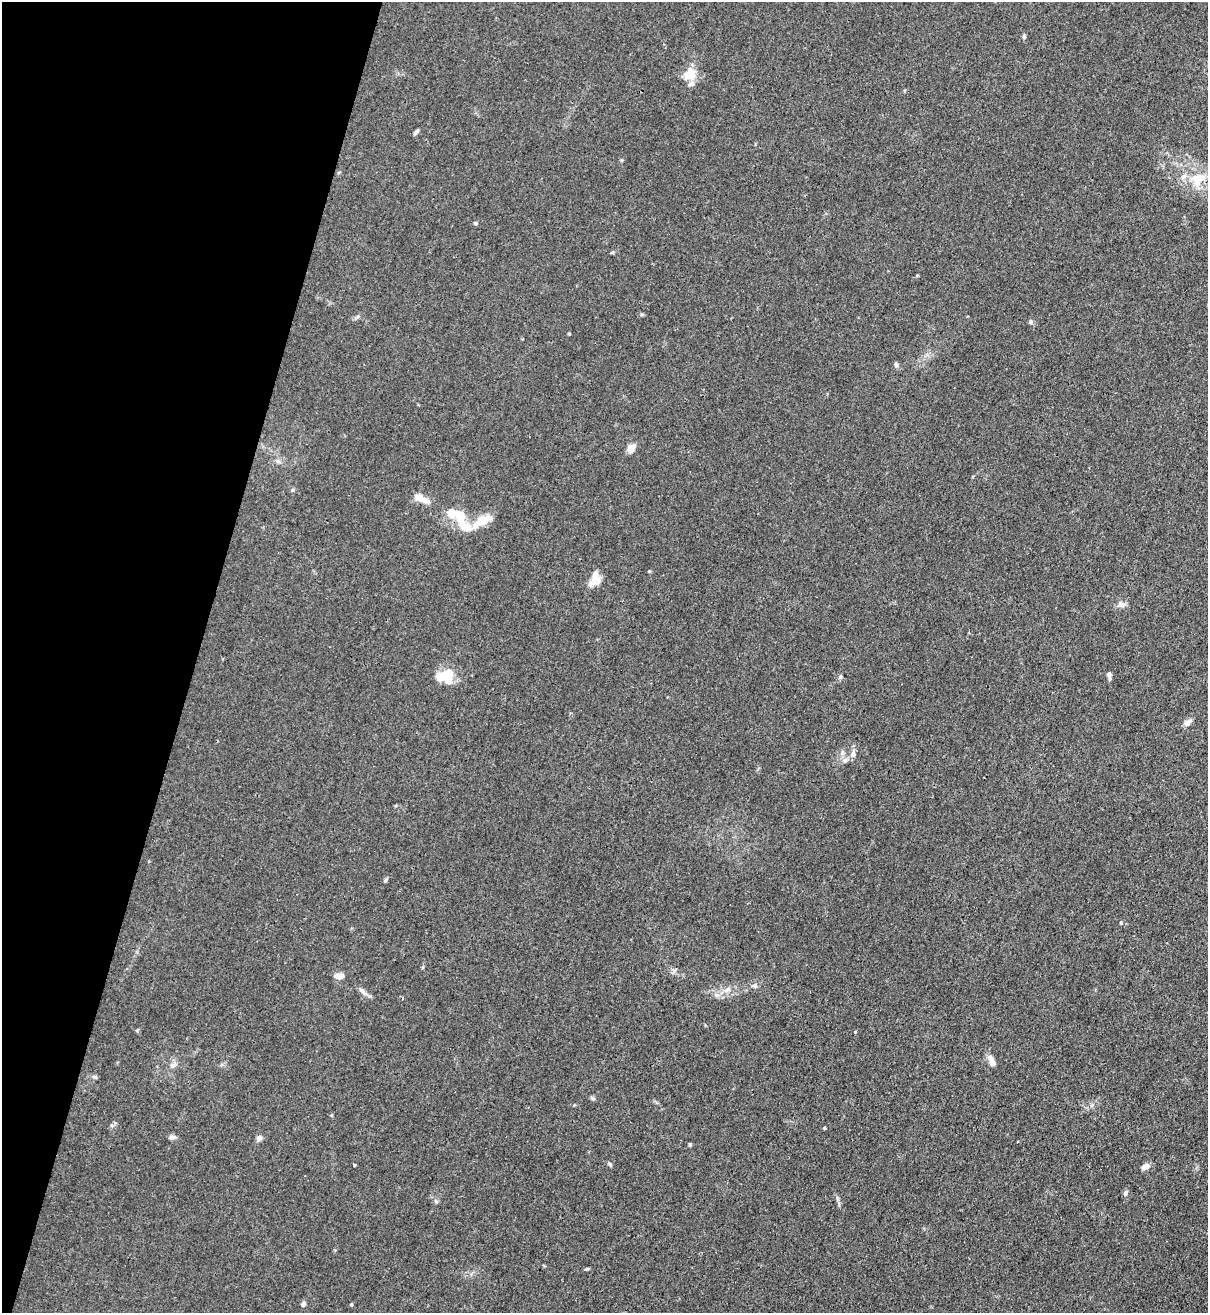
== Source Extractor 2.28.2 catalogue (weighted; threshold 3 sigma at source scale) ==
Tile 9 of 4 x 4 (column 1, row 3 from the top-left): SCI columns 221-1426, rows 1340-2650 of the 5386 x 5316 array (HDU 1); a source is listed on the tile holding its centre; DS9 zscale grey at full resolution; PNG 1210 x 1315 px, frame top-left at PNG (2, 2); no overlay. Shown black and unused: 16% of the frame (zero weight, under 3 of 4 exposures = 7% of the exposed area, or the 3 px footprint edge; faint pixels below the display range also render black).
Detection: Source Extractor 2.28.2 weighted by HDU 2 'WHT'; one run over the whole footprint, this tile lists its part. Background 0.0298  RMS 0.003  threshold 0.0134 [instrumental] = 3 sigma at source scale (4.5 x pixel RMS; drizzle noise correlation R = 1.50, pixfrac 1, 0.05/0.05 arcsec/px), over >= 5 px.
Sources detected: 50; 2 inside a brighter object's white glare — not listed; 5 inside a brighter listed object's ellipse — not listed separately; the other 43 listed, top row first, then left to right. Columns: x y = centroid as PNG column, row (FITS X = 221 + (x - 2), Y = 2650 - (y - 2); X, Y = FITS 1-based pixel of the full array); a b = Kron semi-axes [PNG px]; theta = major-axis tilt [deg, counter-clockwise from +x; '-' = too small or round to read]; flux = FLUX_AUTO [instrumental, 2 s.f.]
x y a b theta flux
1024 37 7 5 -77 0.54
689 74 17 14 55 5.1
416 132 11 3 45 0.59
1198 179 22 16 44 7.5
475 223 5 4 - 0.4
612 252 6 4 2 0.35
1030 322 6 5 - 0.58
569 334 5 3 - 0.25
896 365 7 5 -74 0.63
631 448 12 9 49 2
421 499 19 7 -23 3.4
461 520 34 12 -60 9.1
482 521 23 10 30 6.1
649 571 4 3 - 0.27
598 581 16 12 50 2.8
1121 604 9 7 -1 1.6
448 674 35 11 17 6.4
1109 674 5 4 - 1
840 677 6 3 19 0.4
1187 722 13 6 33 1.3
853 754 11 6 67 1.3
845 760 8 7 - 1.1
385 880 6 4 87 0.43
1121 923 4 3 - 0.28
339 976 8 6 -5 2.9
754 986 7 5 -29 0.63
727 990 12 6 28 1.8
362 991 13 6 -44 1.3
990 1058 14 8 -70 1.8
172 1065 8 8 - 1.2
95 1077 6 4 -43 0.47
592 1098 8 5 -27 0.53
112 1125 6 5 - 0.6
824 1128 4 3 - 0.33
172 1137 10 5 1 0.86
259 1138 7 6 - 1.2
690 1144 4 3 - 0.4
610 1164 6 4 -68 0.46
354 1165 3 2 - 0.39
1145 1166 9 6 30 1.8
1125 1193 7 6 - 0.72
303 1304 6 5 - 0.87
351 1304 4 4 - 0.3